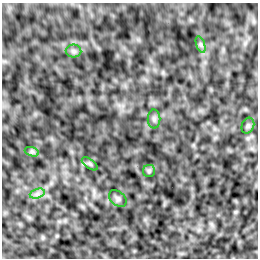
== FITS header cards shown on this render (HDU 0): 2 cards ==
NAXIS1  =                  256 /Number of positions along axis 1
NAXIS2  =                  256 /Number of positions along axis 2

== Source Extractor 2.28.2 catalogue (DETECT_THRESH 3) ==
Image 256 x 256 px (HDU 0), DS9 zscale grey, 1 PNG px = 1 image px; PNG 260 x 260 px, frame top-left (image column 1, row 256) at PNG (2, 3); each listed source drawn as its Kron ellipse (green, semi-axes under 4 px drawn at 4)
Background 4.88e-04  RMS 0.0021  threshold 0.00618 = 3 sigma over >= 5 px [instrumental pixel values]
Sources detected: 9; all 9 listed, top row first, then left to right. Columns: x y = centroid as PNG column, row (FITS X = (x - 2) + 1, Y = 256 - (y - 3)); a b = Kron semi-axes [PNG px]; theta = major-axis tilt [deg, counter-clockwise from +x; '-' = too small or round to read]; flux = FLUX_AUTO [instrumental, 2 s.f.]
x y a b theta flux
201 45 8 4 -71 0.3
73 51 8 6 -1 0.38
154 119 9 6 -90 0.42
248 126 8 6 69 0.31
32 152 7 4 -18 0.28
90 164 9 4 -35 0.27
149 171 6 6 - 0.27
37 194 8 4 18 0.44
118 199 10 7 -39 0.43